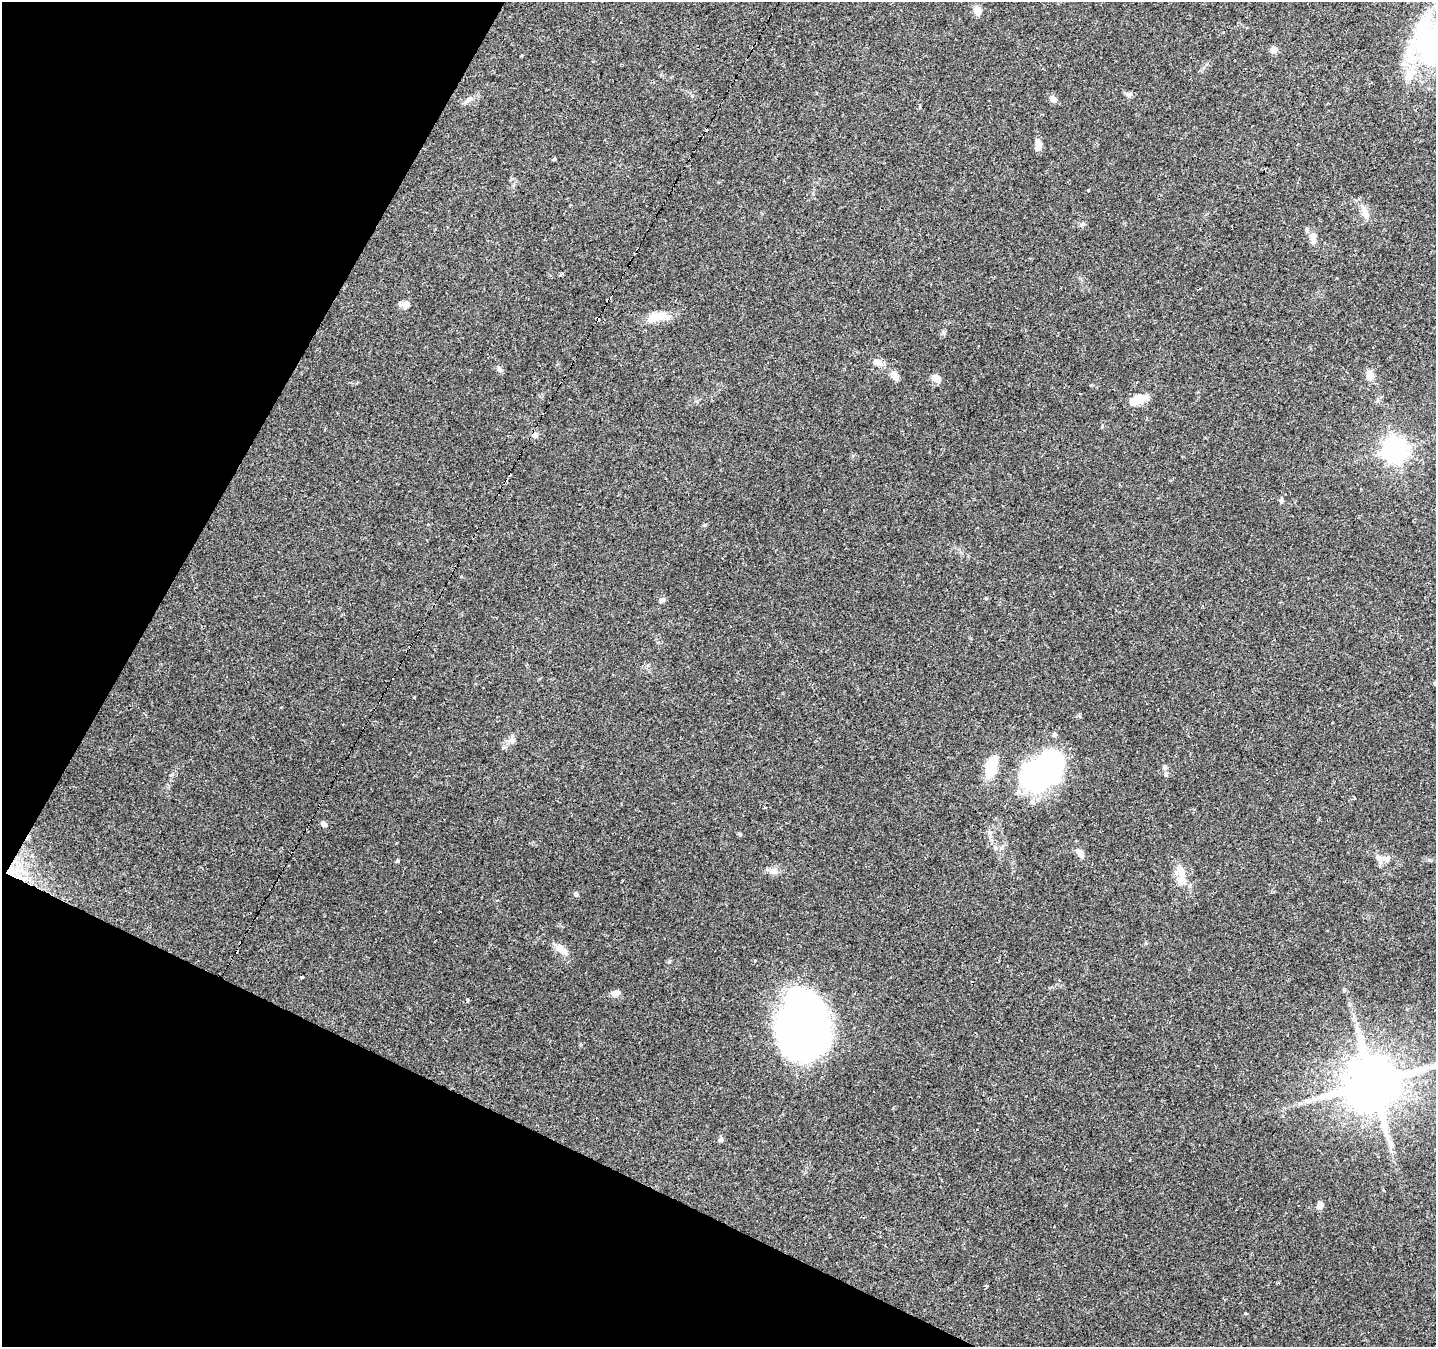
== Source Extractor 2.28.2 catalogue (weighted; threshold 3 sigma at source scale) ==
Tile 9 of 4 x 4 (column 1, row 3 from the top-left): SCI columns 1-1434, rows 1543-2887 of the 5741 x 5842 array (HDU 1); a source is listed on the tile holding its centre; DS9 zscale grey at full resolution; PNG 1438 x 1349 px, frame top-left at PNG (2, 2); no overlay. Shown black and unused: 23% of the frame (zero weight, under 2 of 3 exposures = <1% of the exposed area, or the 3 px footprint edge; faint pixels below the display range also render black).
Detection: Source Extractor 2.28.2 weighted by HDU 2 'WHT'; one run over the whole footprint, this tile lists its part. Background 0.106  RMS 0.0056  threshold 0.0254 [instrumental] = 3 sigma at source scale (4.5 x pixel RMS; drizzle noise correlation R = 1.50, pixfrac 1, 0.0396/0.0396 arcsec/px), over >= 5 px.
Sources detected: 75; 4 inside a brighter object's white glare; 17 cosmic-ray / hot-pixel residue — not listed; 2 inside a brighter listed object's ellipse — not listed separately; the other 52 listed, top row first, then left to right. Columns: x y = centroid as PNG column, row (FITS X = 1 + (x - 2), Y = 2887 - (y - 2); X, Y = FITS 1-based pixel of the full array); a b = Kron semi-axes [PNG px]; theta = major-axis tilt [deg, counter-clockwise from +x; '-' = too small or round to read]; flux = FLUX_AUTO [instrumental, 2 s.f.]
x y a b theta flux
977 10 10 9 - 4.2
1431 47 72 38 66 95
1274 50 10 7 9 2.6
1129 94 9 6 9 1.7
469 99 8 6 21 1.7
1053 99 9 7 -49 2.9
1038 146 14 7 -88 3.7
554 160 4 3 - 0.88
1088 190 3 3 - 2
1366 214 15 8 -70 3.9
1307 229 7 5 77 1.1
1313 240 16 7 -88 3.3
1337 278 3 2 - 0.84
406 304 11 8 50 2.7
657 317 31 11 17 9.8
877 362 14 9 -15 3.5
499 369 10 6 -58 1.6
1370 375 11 8 87 5
894 376 15 8 -56 3.7
936 378 10 7 -28 4.8
1139 398 16 10 7 8.4
325 429 3 3 - 0.56
535 435 8 8 - 2.2
1395 450 10 9 - 280
662 600 8 5 17 1.3
1332 723 3 2 - 0.47
1054 734 6 6 - 1.2
511 741 12 7 12 2.9
991 767 23 10 73 20
1165 767 6 5 - 1.1
1040 776 44 36 -3 79
1354 797 3 3 - 1.4
324 824 9 6 -40 1.7
990 832 9 5 84 1.8
1080 853 11 7 -59 3.4
1379 858 17 7 -60 3.4
1387 859 10 9 - 3.2
397 861 6 4 18 0.59
773 871 12 8 24 3.1
1181 875 30 10 -78 9
576 894 6 5 - 1.1
561 949 18 9 -36 5.1
302 977 3 2 - 0.83
615 993 11 7 8 2.5
468 1000 3 3 - 4
804 1024 56 41 70 300
1373 1083 15 14 - 3400
1307 1101 7 5 0 1.6
721 1140 7 5 84 1.1
1390 1143 9 5 -58 2.1
1320 1205 7 6 - 3.3
987 1286 4 3 - 6.8
Isophote crosses this tile's border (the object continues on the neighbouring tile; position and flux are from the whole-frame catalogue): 1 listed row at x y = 1431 47
Unlisted compact peaks at least as high as the median listed source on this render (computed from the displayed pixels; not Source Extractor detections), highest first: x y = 669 962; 740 835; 1245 1313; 1281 501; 944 333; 986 598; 1344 990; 705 525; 1083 224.